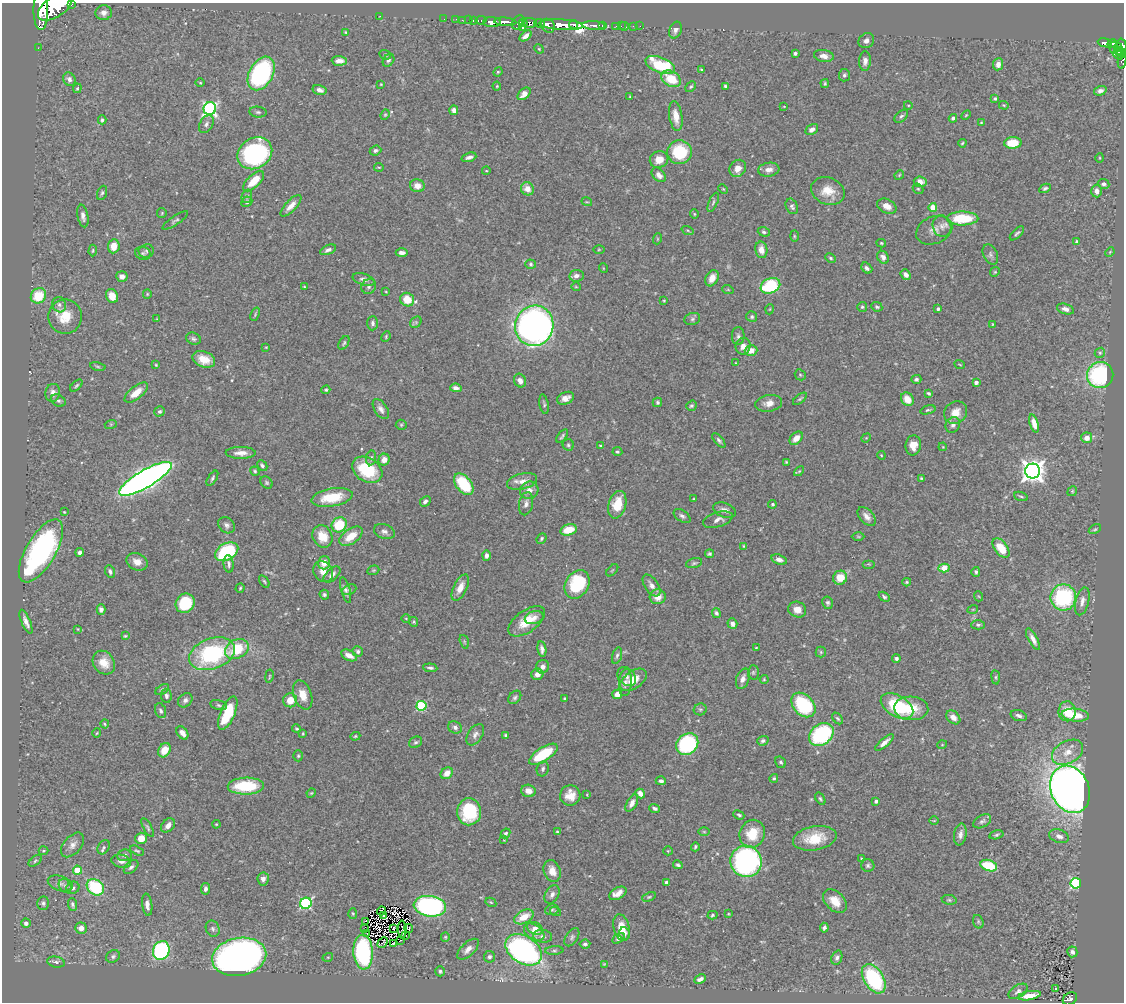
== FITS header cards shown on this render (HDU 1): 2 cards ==
NAXIS1  =                 1122
NAXIS2  =                 1000

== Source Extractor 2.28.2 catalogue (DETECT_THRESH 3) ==
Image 1122 x 1000 px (HDU 1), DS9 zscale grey, 1 PNG px = 1 image px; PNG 1126 x 1004 px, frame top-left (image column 1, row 1000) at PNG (2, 3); each listed source drawn as its Kron ellipse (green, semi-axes under 4 px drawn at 4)
Background 0.481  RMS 0.021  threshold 0.0627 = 3 sigma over >= 5 px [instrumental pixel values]
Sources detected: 518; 9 with non-positive FLUX_AUTO (blend fragments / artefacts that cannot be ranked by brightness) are neither listed nor drawn; of the other 509, the 500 brightest by FLUX_AUTO listed and drawn (9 fainter detections omitted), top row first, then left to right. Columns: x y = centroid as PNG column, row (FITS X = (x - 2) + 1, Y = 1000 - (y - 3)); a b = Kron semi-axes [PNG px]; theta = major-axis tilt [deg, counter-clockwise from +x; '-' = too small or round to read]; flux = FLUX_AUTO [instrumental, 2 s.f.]
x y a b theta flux
71 4 3 2 - 49
55 7 19 10 34 3300
41 10 20 7 90 2400
104 13 8 7 - 6.7
380 16 2 2 - 8.9
444 19 2 2 - 4.9
456 19 2 2 - 4.7
462 20 2 2 - 7.2
469 20 2 2 - 5.2
473 20 3 2 - 20
481 20 5 3 - 35
492 22 9 5 -1 950
505 22 11 4 -4 700
518 23 7 6 - 92
523 23 4 3 - 92
530 23 7 5 -8 280
539 23 6 3 -11 230
573 24 4 3 - 280
561 25 22 5 -4 1300
594 25 11 3 -3 160
602 25 3 3 - 67
548 26 7 6 - 740
616 26 3 2 - 4.1
621 26 2 2 - 4.4
624 26 4 2 - 4.1
633 26 2 2 - 4.6
640 26 2 2 - 2.2
522 27 3 3 - 77
675 30 9 6 67 5.4
345 32 3 3 - 1.4
526 36 7 4 39 7.7
866 41 8 7 - 5.9
1105 43 7 4 -13 100
1112 44 5 3 - 64
1122 45 7 3 -74 290
38 48 2 2 - 4.1
1114 48 6 3 -85 47
539 49 5 4 - 1.5
1118 49 7 3 -82 110
1121 52 5 3 - 96
795 53 4 3 - 2.9
1118 54 6 3 -36 100
385 55 6 4 -21 1.9
824 56 10 6 -10 8.8
388 60 7 5 55 3.1
339 61 8 5 -2 7.2
865 61 10 6 88 7.2
1122 61 8 3 83 57
998 64 6 5 - 8.6
660 65 16 7 -21 86
702 70 3 3 - 2.3
498 72 5 4 - 1.7
261 73 18 12 61 200
844 75 6 5 - 3.1
69 79 7 6 - 5.1
671 79 10 7 -32 39
200 83 5 3 - 1.3
825 83 4 3 - 1.8
381 84 4 3 - 1.3
497 86 4 4 - 1.5
725 86 4 3 - 2.2
691 87 6 4 48 2.4
77 88 5 4 - 1.7
319 90 7 5 -15 6.3
1100 91 6 4 17 5.4
524 94 7 5 44 12
630 97 4 3 - 1.3
995 99 4 3 - 2.2
908 105 4 3 - 1.1
1004 105 5 3 - 1.4
784 106 3 2 - 0.86
210 109 6 6 - 330
454 110 5 4 - 5.6
258 112 9 5 -7 3.2
385 115 5 4 - 1.6
966 115 6 3 45 1.5
676 116 15 6 -81 16
901 116 8 5 43 3
953 118 4 4 - 3
102 120 4 3 - 2.6
981 123 4 3 - 1.3
206 124 9 6 59 4.8
812 130 7 4 31 6.7
962 143 4 3 - 1.6
1013 143 9 5 4 36
375 150 6 4 22 3.5
679 152 12 12 - 72
255 153 18 15 31 230
469 157 7 4 19 5.1
1100 158 5 3 - 1.3
659 159 9 8 - 14
379 167 5 2 - 1.4
738 168 9 8 - 12
769 170 10 7 8 8.8
486 171 4 3 - 1
659 175 8 6 -49 7.7
899 175 5 4 - 1.5
254 181 13 6 45 30
920 182 6 5 - 12
1104 184 6 5 - 4.2
417 186 7 6 - 12
1045 188 6 4 26 2.9
527 189 7 6 - 15
723 189 5 3 - 1.3
918 189 6 4 -40 2.1
828 191 17 13 -22 24
1097 191 6 5 - 7.5
102 193 7 4 69 2.7
247 196 7 5 76 3
247 202 5 5 - 3.4
587 202 5 3 - 1.3
713 202 10 4 67 3.4
291 206 14 5 46 11
792 206 8 6 -65 3.7
887 206 10 7 -27 12
933 207 4 4 - 32
162 213 5 4 - 1.5
694 214 4 4 - 1.4
83 216 11 5 -80 6.8
962 218 16 7 1 69
175 220 15 4 34 3.2
942 226 11 9 -72 7.6
688 230 6 3 -21 2
934 230 19 13 23 14
764 232 6 4 -20 2.7
1017 233 9 4 44 2.8
794 236 5 3 - 1.6
657 239 5 3 - 1.4
1077 242 4 3 - 5.1
881 243 5 4 - 1.7
114 246 7 5 81 20
93 250 6 4 88 1.9
328 250 8 4 24 4.2
599 250 6 4 1 1.4
761 250 8 6 -81 11
146 251 8 6 7 3.3
1110 252 5 3 - 1.2
143 253 8 6 -21 3.4
402 253 6 4 0 5.7
990 255 11 7 -65 5
883 257 7 5 -57 6.3
830 258 5 4 - 2.2
531 264 5 4 - 2.2
603 268 5 3 - 1.1
867 268 6 4 -42 4
995 272 5 4 - 1.7
906 275 6 4 -50 5.6
122 276 6 5 - 8
576 276 7 6 - 7
712 278 8 6 62 12
364 279 11 5 -17 6.4
369 286 8 7 - 4.6
770 286 10 7 22 110
304 287 4 3 - 1.1
576 287 5 3 - 1.1
728 290 6 3 -19 1.4
386 292 3 2 - 1
147 294 5 4 - 1.6
38 296 8 7 - 42
112 296 7 6 - 19
407 300 7 6 - 27
664 301 3 2 - 1.3
59 305 8 7 - 4.6
862 307 5 5 - 2.2
877 307 6 4 -25 2.8
770 309 5 3 - 1.1
938 309 3 3 - 3.2
1065 309 9 5 -15 6.8
255 314 7 3 69 1.9
65 316 17 17 - 33
752 317 6 5 - 2.8
156 319 4 2 - 0.94
692 319 8 6 18 3.3
416 322 6 5 - 2.5
373 323 7 5 88 4.1
992 324 4 3 - 1
534 326 20 19 - 730
738 336 9 6 89 4.5
386 337 6 3 66 1.6
193 339 8 5 -21 3.4
344 343 7 4 60 2.5
743 346 8 7 - 9.3
266 347 3 3 - 1.1
751 351 6 5 - 15
1100 353 5 5 - 2
204 359 12 8 -21 21
736 363 3 2 - 1.1
960 364 5 2 - 1.1
156 365 3 3 - 1.4
98 366 8 4 -10 2.4
800 375 6 5 - 2
1100 375 13 13 - 150
916 379 5 4 - 3.3
520 381 7 5 -60 8.8
976 382 4 3 - 5.5
76 385 7 4 42 2.4
456 388 6 4 -7 4.8
326 390 4 4 - 1.9
53 393 9 7 80 7.8
136 393 14 6 38 19
929 393 4 3 - 2.4
566 398 9 6 24 9.3
800 399 8 4 38 2
907 399 7 6 - 18
58 400 7 5 -29 3.2
657 402 5 4 - 2.8
769 403 13 8 9 12
544 404 10 4 -79 2.7
691 406 5 5 - 2.4
381 409 11 6 -57 6.4
928 410 8 3 16 2.3
160 411 5 5 - 2.6
956 412 12 10 37 15
1034 423 9 4 -73 12
111 424 6 4 18 1.7
401 425 5 5 - 2
953 425 8 7 - 6.1
562 436 8 4 50 2.9
796 438 8 5 48 12
866 438 5 4 - 1.3
1087 438 5 5 - 12
719 440 9 4 -49 3.5
568 445 6 5 - 2.7
913 445 10 7 82 16
601 446 4 3 - 2.6
943 447 4 3 - 1.1
617 452 5 4 - 2.3
241 453 15 6 0 11
881 455 4 3 - 1.2
371 458 7 5 81 3.4
384 460 6 5 - 11
786 462 3 3 - 1.4
262 465 6 4 -44 3.4
367 470 16 11 -31 74
255 471 5 4 - 2.2
799 471 6 3 44 1.7
1033 471 7 7 - 1200
212 478 8 4 58 2.8
921 478 4 3 - 1.7
145 479 30 8 30 1100
522 481 15 8 14 11
267 483 7 5 -46 2.5
464 484 12 7 -50 71
529 490 9 8 - 11
1072 491 5 4 - 1.8
1021 496 7 3 -19 2.2
332 497 21 9 10 44
694 499 3 2 - 1.1
425 501 6 4 46 4.5
526 504 11 7 78 6.8
772 504 4 4 - 2.1
617 505 14 8 74 34
725 510 12 7 -19 7.9
64 512 4 3 - 1.3
682 516 9 5 -35 3.9
867 516 11 6 -48 8.4
718 520 15 7 17 8.1
226 525 9 7 -45 5.1
339 525 8 7 - 63
1095 529 7 4 29 2
568 530 8 5 14 26
384 532 11 7 -21 5.6
322 536 11 9 -62 25
351 536 13 7 35 25
858 537 6 4 -2 2
541 538 6 4 49 2.3
744 546 4 4 - 1.5
1001 548 11 6 -53 31
41 551 35 15 59 340
80 552 4 4 - 4.4
227 552 12 8 29 120
709 554 4 4 - 2.5
486 556 5 4 - 5.7
779 559 8 5 -18 6.7
137 562 11 8 -25 13
324 563 6 6 - 16
694 563 8 5 15 2.7
229 564 9 5 -83 4.2
869 564 6 4 0 1.6
944 568 5 4 - 31
373 570 6 4 19 1.9
612 570 7 3 45 1.4
110 571 6 5 - 4.1
323 572 11 9 -52 14
976 572 5 4 - 2.7
332 574 10 5 43 6.7
840 578 7 7 - 22
264 581 7 3 -55 2.1
907 582 4 3 - 1.6
577 584 15 11 58 82
652 585 12 6 -55 7.5
240 588 4 4 - 1.7
460 588 14 6 65 16
346 590 13 4 -75 5.4
349 590 7 5 23 2.8
324 595 5 4 - 2.9
978 596 5 3 - 1.2
658 597 8 7 - 15
884 597 6 4 -33 2.6
1063 597 13 12 - 140
1082 601 14 6 75 8.1
185 603 10 9 - 67
828 603 6 5 - 3.3
973 609 5 3 - 1.1
101 610 5 4 - 4.1
797 610 9 7 -20 12
716 613 5 4 - 3.3
406 618 4 3 - 1.1
534 618 9 6 16 7.1
527 621 21 11 36 31
26 622 13 4 -67 7.8
414 622 5 4 - 2
732 624 5 5 - 6
978 625 7 4 1 2.6
78 629 4 4 - 1.2
125 636 4 4 - 1.8
1033 639 12 4 -62 8.8
464 642 7 4 -71 2
756 648 4 2 - 1.1
237 649 12 9 26 52
542 649 8 4 -80 5.6
358 651 5 5 - 3.3
821 652 5 5 - 1.9
212 654 24 15 19 160
349 655 8 5 -26 10
617 656 9 4 74 3.3
896 658 4 4 - 3.2
104 663 12 10 -54 19
542 667 7 6 - 6.2
430 668 7 4 -6 3.7
753 672 7 5 90 2.4
537 674 6 5 - 7.6
269 676 7 3 81 1.6
627 677 11 8 -48 6.4
996 677 7 4 -83 2.1
743 679 10 6 71 7.9
764 679 4 4 - 1.5
634 680 15 8 35 22
625 683 13 6 86 7.6
162 689 7 4 31 3
617 694 5 4 - 9.6
303 695 15 9 -71 18
166 696 7 5 -84 4
515 697 7 5 48 3.4
564 698 3 3 - 1.4
185 700 8 6 44 5.2
290 700 7 7 - 20
219 705 8 5 -13 3
803 705 14 10 -47 130
421 706 5 5 - 110
897 706 18 10 -31 90
911 708 17 12 -3 33
700 709 6 6 - 2.8
161 711 7 5 -70 4.1
1067 711 10 8 -87 31
228 713 18 7 67 58
1075 715 14 6 -6 31
1019 716 8 5 -16 4.8
953 717 8 5 -44 9.5
838 718 6 4 -49 2.3
105 724 4 4 - 1.6
455 727 7 6 - 4.8
297 729 4 4 - 1.7
97 733 4 4 - 1.4
182 733 7 5 -54 10
303 734 4 3 - 1.4
821 734 13 10 37 130
475 735 12 7 56 6.4
355 736 5 4 - 1.5
506 736 4 4 - 2.6
763 741 6 4 19 4
416 742 7 5 28 3
884 742 11 4 40 7.9
687 744 12 10 40 180
942 745 5 3 - 1.1
164 750 7 6 - 22
1068 752 16 11 28 20
543 754 16 7 33 63
298 756 5 4 - 2.1
781 762 6 5 - 3.2
543 769 8 6 74 3.6
447 773 6 5 - 14
774 778 4 4 - 2.1
661 781 5 4 - 3.7
246 786 18 8 2 71
1070 789 24 19 -66 1400
528 791 7 6 - 10
311 793 5 4 - 1.5
640 794 5 4 - 9.6
570 795 10 10 - 18
587 795 4 2 - 0.95
820 799 7 3 -58 2.3
876 801 4 3 - 5.7
632 803 9 5 61 7.4
655 808 5 3 - 3.3
469 812 13 12 - 87
739 815 5 3 - 2.3
934 821 5 3 - 1.1
982 821 10 6 30 4
216 824 4 4 - 1.4
168 825 8 5 47 7.1
148 827 10 4 -62 2.7
557 832 4 3 - 2.3
704 832 6 4 -1 1.6
506 833 5 4 - 2.4
752 834 14 12 63 37
960 834 11 6 81 6.8
996 835 7 4 14 2.5
1059 836 10 6 -18 8.1
141 838 6 6 - 17
815 838 22 12 10 37
504 840 3 3 - 1
73 845 14 8 48 9.9
104 847 7 5 59 3.7
695 847 5 3 - 2.1
43 851 5 4 - 1.8
137 851 7 4 -27 2
668 851 5 4 - 1.5
124 855 7 6 - 3.4
862 859 3 3 - 2.1
35 861 7 4 37 2.6
121 861 10 6 -12 7.1
746 861 16 15 - 340
678 865 5 4 - 3.5
868 866 6 6 - 3.2
989 866 8 5 -18 60
131 867 8 5 43 4.2
77 870 4 4 - 42
552 871 11 8 -70 14
263 879 6 5 - 6.2
666 882 4 4 - 3.5
60 883 13 7 -17 7.3
1076 883 5 5 - 180
65 886 7 6 - 4.1
95 887 9 7 -38 90
73 888 7 6 - 3.7
205 889 6 4 81 4.4
618 893 9 5 30 11
552 894 10 6 60 6
649 897 7 4 21 2.2
949 900 7 5 -9 2.4
835 901 14 9 -45 22
491 902 6 4 -30 1.6
43 903 6 6 - 3.6
306 903 6 5 - 190
72 904 6 4 -86 3.6
147 905 11 5 -83 7.2
430 906 16 10 -7 270
552 910 7 5 12 2.8
381 911 4 3 - 2.3
555 912 6 3 -19 1.5
353 913 5 4 - 1.8
729 914 3 2 - 1.2
383 915 3 2 - 0.85
713 915 5 4 - 2
524 917 10 6 28 24
365 921 4 2 - 0.93
978 922 7 5 -72 2.5
26 923 4 4 - 6.7
81 928 6 5 - 8.7
394 928 3 2 - 1.6
408 928 5 2 - 3.1
535 928 8 6 -25 8.6
621 928 13 8 -77 24
824 928 5 4 - 3.4
213 929 8 6 -65 3.7
365 929 3 2 - 1.1
402 929 9 2 -89 2.5
534 932 11 7 -33 13
366 933 4 2 - 3.1
625 933 6 5 - 4
405 935 3 2 - 2.5
543 936 9 6 -6 5.2
445 937 4 4 - 1.6
572 937 10 6 56 4.1
619 938 7 4 33 4.9
401 941 3 2 - 2.2
383 942 6 2 45 3.5
393 944 3 3 - 2.9
585 944 5 4 - 3.7
468 949 13 6 44 9.3
524 950 20 13 -34 390
161 951 9 8 - 230
554 951 9 4 4 2.7
363 952 17 9 -87 150
1072 952 5 5 - 4.3
113 956 7 6 - 3.5
239 957 27 19 10 710
328 957 5 3 - 1.5
489 957 6 5 - 3.5
837 958 7 5 68 4.1
56 962 9 5 -10 5.1
604 964 4 4 - 1.1
440 971 5 4 - 2.4
700 979 6 4 27 5.2
874 979 16 9 -58 150
1055 989 3 3 - 2.9
1018 991 10 6 32 4.5
1029 996 11 4 11 16
1070 999 8 5 36 110
At the frame edge (FLAGS 8, measured only in part): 5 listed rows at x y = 71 4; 55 7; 41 10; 1122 45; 1122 61
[9 fainter detections neither listed nor drawn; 9 non-positive-flux detections neither listed nor drawn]